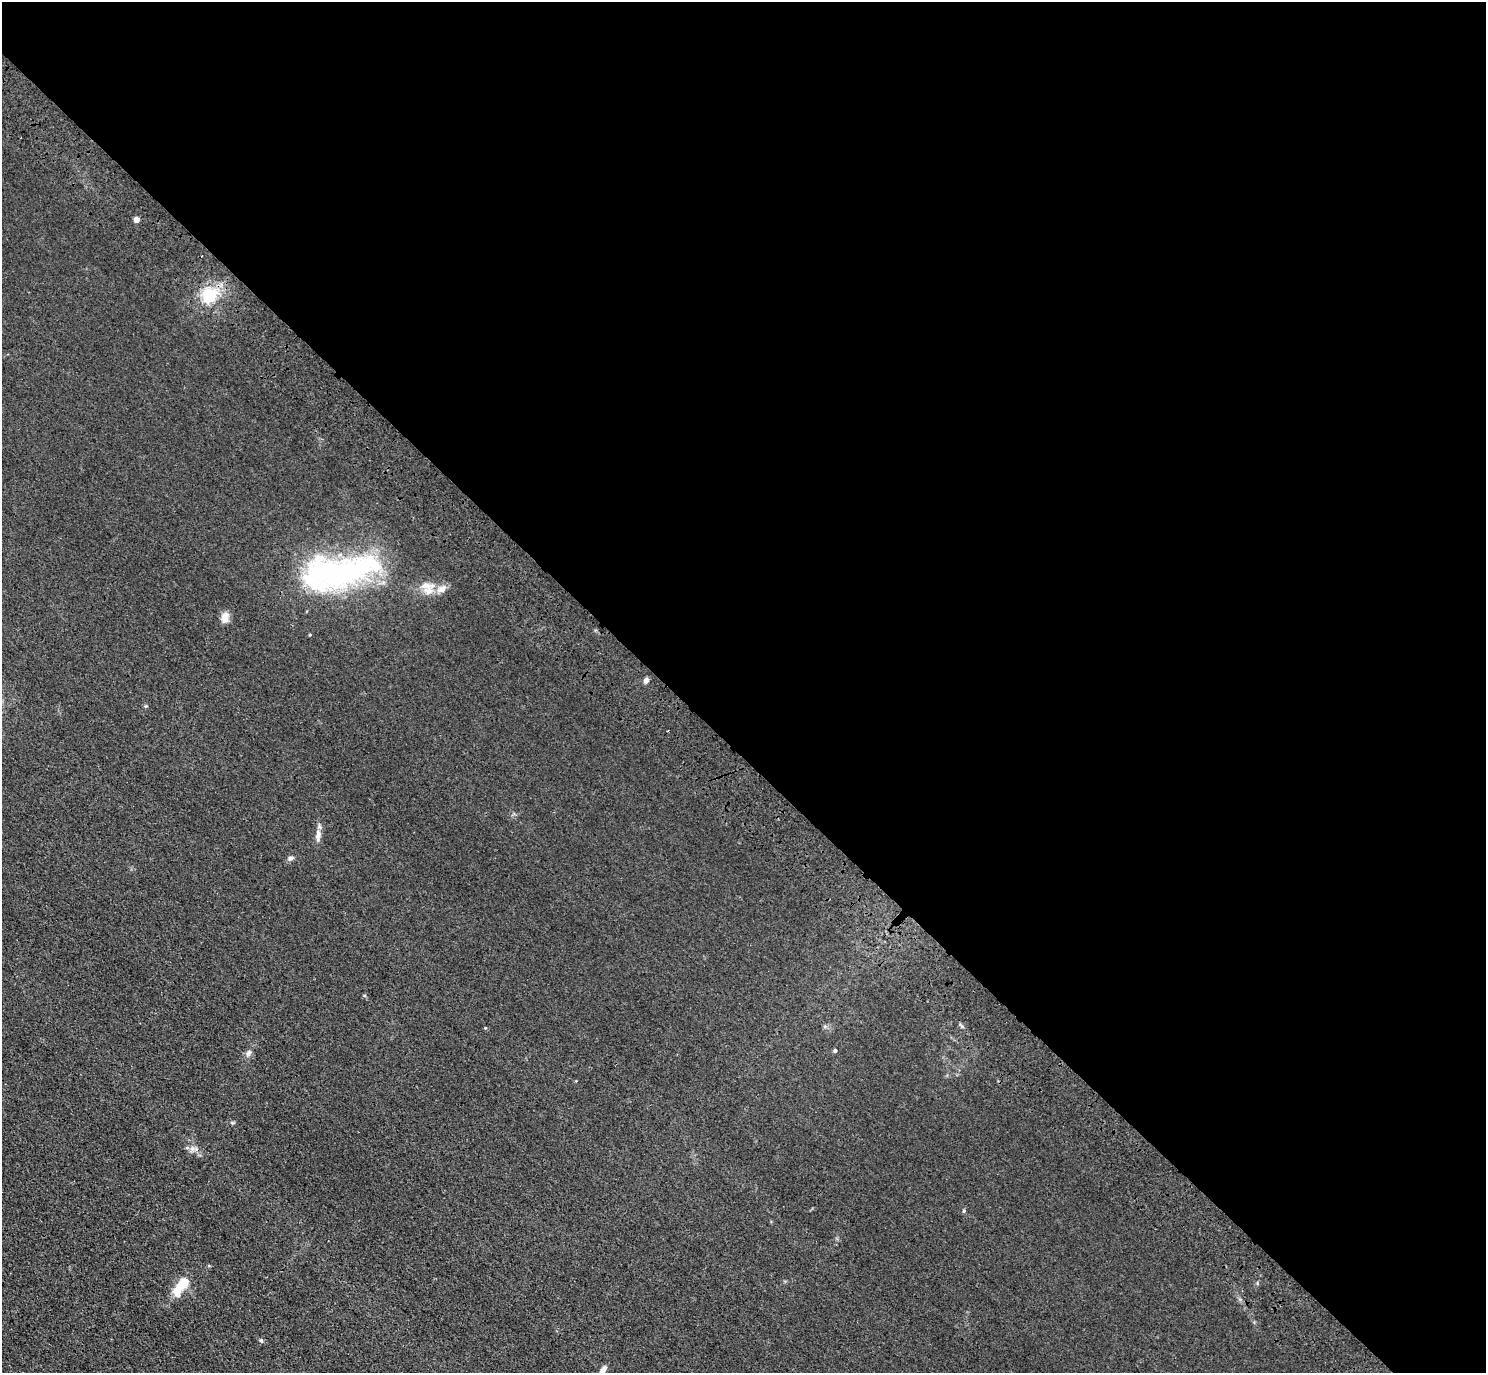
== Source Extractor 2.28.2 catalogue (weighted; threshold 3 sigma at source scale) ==
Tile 8 of 4 x 4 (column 4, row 2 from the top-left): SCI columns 4545-6028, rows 3130-4500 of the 6118 x 6118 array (HDU 1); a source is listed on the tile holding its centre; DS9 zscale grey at full resolution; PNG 1488 x 1375 px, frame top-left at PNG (2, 2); no overlay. Shown black and unused: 55% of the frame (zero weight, under 3 of 4 exposures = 6% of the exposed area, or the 3 px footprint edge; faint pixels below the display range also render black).
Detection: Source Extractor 2.28.2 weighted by HDU 2 'WHT'; one run over the whole footprint, this tile lists its part. Background 0.0112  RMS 0.0054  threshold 0.0242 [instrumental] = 3 sigma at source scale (4.5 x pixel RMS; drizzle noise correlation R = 1.50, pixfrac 1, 0.05/0.05 arcsec/px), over >= 5 px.
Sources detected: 18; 2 inside a brighter object's white glare — not listed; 1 inside a brighter listed object's ellipse — not listed separately; the other 15 listed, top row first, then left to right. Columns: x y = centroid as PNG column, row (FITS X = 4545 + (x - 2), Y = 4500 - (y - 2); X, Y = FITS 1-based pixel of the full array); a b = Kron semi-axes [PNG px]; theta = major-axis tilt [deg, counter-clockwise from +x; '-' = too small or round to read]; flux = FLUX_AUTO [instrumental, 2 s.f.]
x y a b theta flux
136 220 4 4 - 5.3
209 297 6 6 - 60
335 573 82 39 -7 100
428 591 15 12 -8 6.6
225 617 14 10 86 3.5
646 680 6 5 - 2.1
318 835 19 6 83 3.2
290 858 8 5 15 1.5
485 1028 4 3 - 0.43
835 1050 4 4 - 1.1
249 1053 9 4 58 1.3
233 1123 6 3 -17 0.65
181 1286 28 10 55 13
261 1341 6 4 -69 0.81
603 1370 10 5 56 2.9
Isophote crosses this tile's border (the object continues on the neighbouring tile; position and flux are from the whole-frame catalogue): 1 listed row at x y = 603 1370